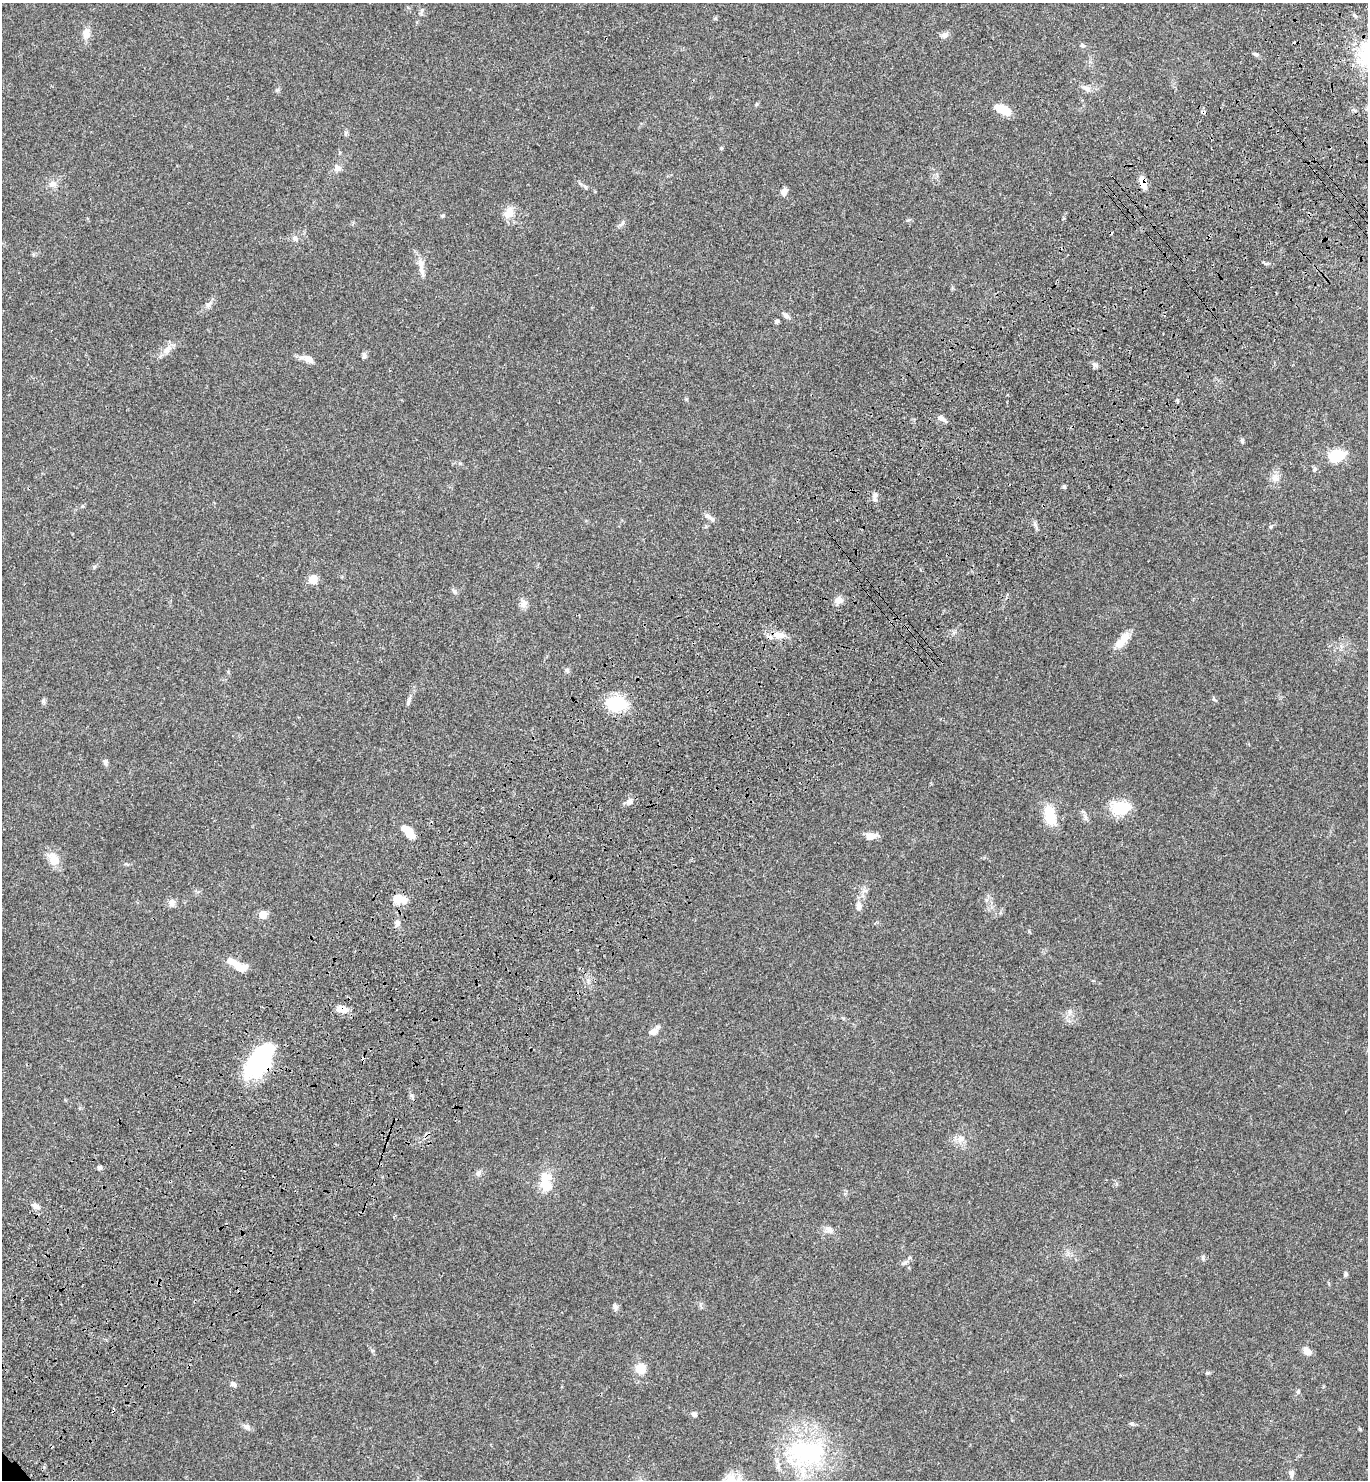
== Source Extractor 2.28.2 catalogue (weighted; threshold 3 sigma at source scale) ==
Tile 10 of 4 x 4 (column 2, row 3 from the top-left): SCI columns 1611-2976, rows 1580-3057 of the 6096 x 6112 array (HDU 1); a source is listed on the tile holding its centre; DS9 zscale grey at full resolution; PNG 1370 x 1482 px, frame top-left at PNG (2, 3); no overlay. Shown black and unused: <1% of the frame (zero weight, under 3 of 4 exposures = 6% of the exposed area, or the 3 px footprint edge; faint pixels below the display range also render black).
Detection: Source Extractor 2.28.2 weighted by HDU 2 'WHT'; one run over the whole footprint, this tile lists its part. Background 0.047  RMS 0.0053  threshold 0.024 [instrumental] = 3 sigma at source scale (4.5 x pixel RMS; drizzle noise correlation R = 1.50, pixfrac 1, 0.05/0.05 arcsec/px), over >= 5 px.
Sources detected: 94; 4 inside a brighter object's white glare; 3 cosmic-ray / hot-pixel residue — not listed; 2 inside a brighter listed object's ellipse — not listed separately; the other 85 listed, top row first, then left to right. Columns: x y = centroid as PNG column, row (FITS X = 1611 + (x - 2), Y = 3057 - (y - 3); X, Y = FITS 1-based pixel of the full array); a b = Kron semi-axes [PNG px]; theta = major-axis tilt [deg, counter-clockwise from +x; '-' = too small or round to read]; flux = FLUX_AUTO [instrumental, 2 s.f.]
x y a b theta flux
421 11 12 3 73 1.1
1354 15 7 4 -32 0.89
86 33 12 8 77 4.3
945 35 9 7 72 1.8
1082 45 6 5 - 0.99
1257 55 6 4 -1 0.85
1086 88 13 7 -24 2.5
1003 109 19 9 -25 7.5
721 148 4 4 - 0.61
338 168 10 8 -40 2.4
1143 183 14 7 -75 4.7
53 184 12 7 -10 2.4
585 186 8 5 -62 1
784 192 9 6 74 2.2
509 212 14 10 59 5.6
442 216 7 4 31 0.62
908 220 6 4 17 0.66
295 239 8 6 -20 1.7
420 263 14 8 -72 3.6
208 304 7 6 - 1.3
786 315 8 6 -26 1.5
776 321 5 4 - 1.3
167 349 16 7 53 3.4
364 356 8 5 72 1.4
308 359 17 8 -18 3.5
1095 365 6 6 - 1.3
941 418 11 6 -34 2
1242 441 6 5 - 0.82
1337 456 16 11 20 15
1315 469 7 5 36 0.97
1275 478 12 10 86 3.5
1064 487 5 5 - 0.82
875 496 9 6 74 1.9
711 519 11 5 -29 1.7
94 567 5 5 - 0.75
312 579 5 5 - 13
454 591 8 3 -71 0.92
838 600 10 8 37 3.1
523 604 13 7 77 2.6
778 635 16 9 -9 5.4
1122 640 24 9 50 7
567 670 8 5 -73 1
1214 700 6 3 -21 0.63
43 701 7 5 76 1.1
409 701 15 4 71 1.7
615 704 19 16 -19 21
105 762 10 5 -79 1.2
630 801 9 8 - 2.1
1121 808 27 17 2 12
1050 816 22 12 -78 14
409 832 14 7 -66 8.5
871 836 14 8 5 3.6
53 859 20 13 -61 6
397 899 6 6 - 12
404 901 10 8 66 2.8
172 903 10 9 - 2.3
859 906 10 7 81 2.8
263 915 5 5 - 10
397 923 9 7 79 1.9
233 962 21 9 -28 5
342 1009 11 6 -15 6.5
1070 1012 7 4 -90 1.2
653 1032 12 8 26 2.8
259 1060 37 20 56 54
961 1139 11 9 45 3.6
100 1167 8 5 7 0.93
478 1173 8 6 69 1.3
545 1184 14 12 -42 8.5
36 1206 9 7 -25 2.2
829 1230 13 8 -41 2.6
909 1258 6 5 - 0.89
1203 1259 7 5 -80 0.86
905 1262 7 4 20 0.98
1345 1274 7 5 70 0.95
615 1307 9 6 -65 1.4
1307 1351 10 7 -41 3.7
640 1369 8 7 - 10
1208 1373 7 4 19 0.73
233 1384 7 6 - 1.5
1298 1392 6 4 -72 0.72
694 1414 6 6 - 1.4
1132 1424 6 4 -89 0.78
246 1426 9 7 -42 1.7
806 1453 56 36 2 64
1291 1473 9 6 86 1.7
Overlapping masked pixels (flux is a lower limit): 4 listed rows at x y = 1143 183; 778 635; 342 1009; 259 1060
Unlisted compact peaks at least as high as the median listed source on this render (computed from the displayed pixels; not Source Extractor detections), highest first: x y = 411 1095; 1029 931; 1271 526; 277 90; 126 864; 623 222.